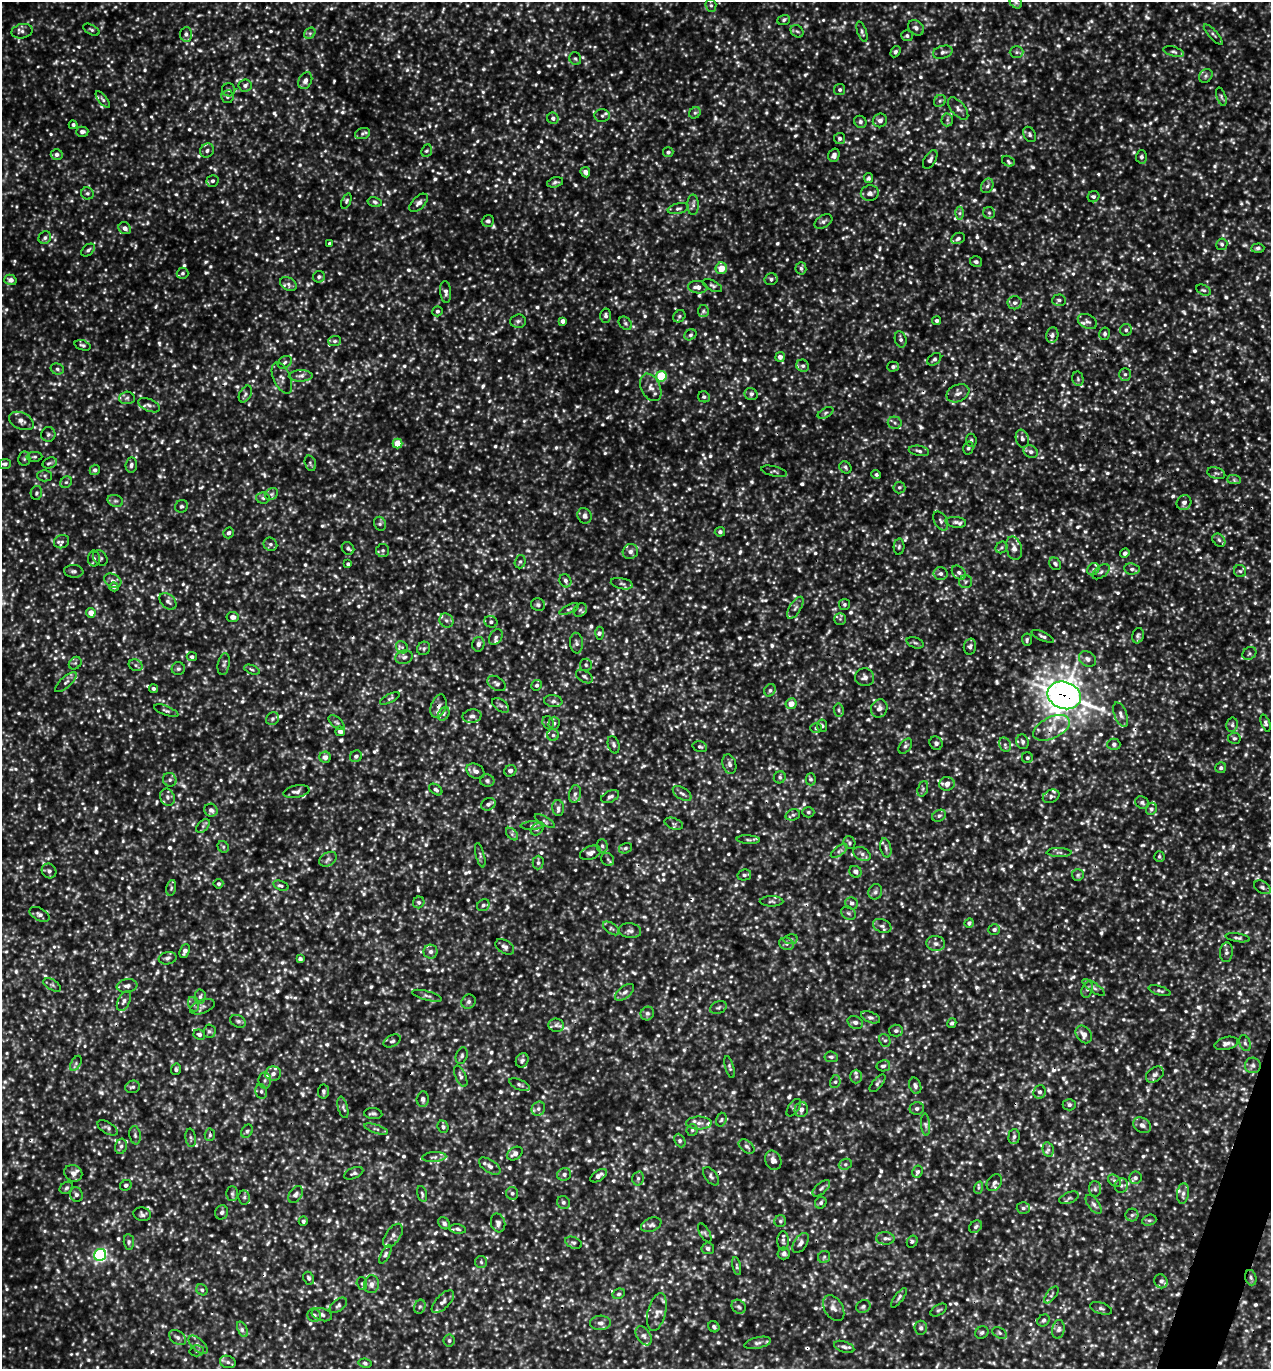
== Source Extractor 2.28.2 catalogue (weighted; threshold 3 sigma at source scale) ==
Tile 6 of 4 x 4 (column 2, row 2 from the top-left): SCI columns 1565-2833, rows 2762-4128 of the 5510 x 5499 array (HDU 1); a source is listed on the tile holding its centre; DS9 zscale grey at full resolution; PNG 1273 x 1371 px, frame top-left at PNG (2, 2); each listed source drawn as its Kron ellipse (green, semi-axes under 4 px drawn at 4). Shown black and unused: <1% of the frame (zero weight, under 3 of 5 exposures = <1% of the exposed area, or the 3 px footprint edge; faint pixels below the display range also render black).
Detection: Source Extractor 2.28.2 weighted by HDU 2 'WHT'; one run over the whole footprint, this tile lists its part. Background 0.202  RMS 0.043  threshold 0.196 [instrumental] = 3 sigma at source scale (4.5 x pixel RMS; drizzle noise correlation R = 1.50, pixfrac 1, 0.05/0.05 arcsec/px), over >= 5 px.
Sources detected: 1736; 20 too faint to see at this stretch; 12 cosmic-ray / hot-pixel residue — neither listed nor drawn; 36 inside a brighter listed object's ellipse — not listed separately; of the other 1668, all 500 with FLUX_AUTO >= 8.97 (the completeness limit of this list) listed and drawn (1168 fainter detections not listed), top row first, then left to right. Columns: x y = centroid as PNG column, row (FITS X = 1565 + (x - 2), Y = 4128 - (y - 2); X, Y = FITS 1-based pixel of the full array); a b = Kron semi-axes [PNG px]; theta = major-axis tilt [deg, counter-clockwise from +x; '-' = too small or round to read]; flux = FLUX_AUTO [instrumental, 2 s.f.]
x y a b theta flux
1016 2 7 5 -44 9.8
711 5 6 5 - 9.6
784 20 6 5 - 9.6
916 28 9 6 -37 17
91 30 9 4 -29 9
22 31 10 7 12 19
797 31 7 5 -41 10
862 32 10 4 -71 12
310 33 6 5 - 9.6
186 34 7 6 - 15
1213 34 13 3 -48 10
907 36 6 5 - 11
895 52 6 4 58 9.5
943 52 10 6 15 16
1017 52 7 6 - 13
1174 52 10 4 -15 11
575 59 6 6 - 9.5
1206 76 7 6 - 12
305 81 9 6 62 20
245 85 7 6 - 14
229 90 6 6 - 11
840 90 5 5 - 9.7
227 97 6 6 - 9.7
1221 97 9 4 -72 10
103 99 10 4 -50 11
940 101 6 5 - 9.6
958 109 13 6 -50 20
695 113 6 5 - 9.1
602 116 7 6 - 12
553 118 6 5 - 15
880 120 7 6 - 20
947 120 6 6 - 9.9
860 122 6 5 - 12
73 125 4 4 - 11
82 132 6 5 - 14
362 133 8 5 19 11
1030 134 8 6 -60 11
840 138 5 5 - 11
207 151 7 6 - 12
427 151 6 5 - 9.3
668 152 5 5 - 11
57 154 6 5 - 15
834 155 7 5 72 19
1141 157 6 5 - 11
930 160 10 5 61 16
1008 161 6 5 - 9.2
585 172 5 4 - 23
868 178 5 4 - 11
212 181 6 6 - 14
555 182 8 5 15 11
987 186 7 6 - 13
87 193 6 6 - 10
870 193 9 8 - 19
1093 197 6 5 - 11
346 201 8 4 69 9.9
375 202 7 5 -12 10
419 203 11 6 45 18
693 205 10 6 -89 16
678 208 11 5 14 14
960 213 6 4 89 10
989 213 6 6 - 9.2
488 221 6 5 - 14
823 221 10 6 31 14
125 228 6 5 - 22
45 238 6 6 - 13
958 238 7 5 27 13
330 243 3 3 - 9.5
1222 244 6 5 - 9.7
1258 248 6 4 4 11
88 250 8 5 41 11
976 262 6 5 - 12
721 268 6 5 - 63
801 268 6 5 - 11
182 273 6 5 - 9.5
319 277 6 5 - 12
771 279 6 6 - 12
10 280 6 5 - 22
288 284 9 6 -28 16
712 286 10 5 -27 11
698 287 9 6 -7 29
1204 290 8 5 -26 10
446 292 11 5 -85 18
1059 300 7 6 - 13
1015 303 7 6 - 15
437 311 5 5 - 10
703 311 6 5 - 11
606 316 7 5 -88 13
679 316 7 5 48 9.1
518 321 8 6 2 13
563 321 4 4 - 22
937 321 4 4 - 13
1087 321 10 7 -27 14
625 323 7 5 -46 9.6
1126 330 6 6 - 10
1105 334 6 5 - 11
690 335 6 5 - 9.5
1052 335 8 6 79 17
901 339 8 5 -74 13
335 341 6 5 - 11
83 345 8 4 -18 9.8
780 357 5 4 - 23
934 359 8 5 38 11
285 362 7 5 36 10
803 366 6 6 - 12
893 367 5 5 - 11
57 369 7 5 -17 12
1125 374 6 5 - 11
301 376 12 5 1 20
661 376 5 5 - 240
282 378 17 8 -67 25
1078 379 7 5 -77 9.7
651 387 14 9 -64 35
958 393 12 8 24 22
245 394 9 6 61 11
751 394 7 6 - 13
704 397 6 5 - 10
127 398 8 6 3 12
149 405 12 6 -22 18
825 413 8 4 28 9.3
21 421 13 8 -25 27
895 423 7 6 - 13
48 434 7 7 - 11
1022 439 9 6 -73 18
971 440 7 5 -83 9.7
398 444 5 5 - 100
968 448 6 5 - 9.8
919 451 10 5 -10 13
1031 452 7 6 - 14
34 457 8 5 3 9.8
24 459 7 6 - 10
50 463 7 5 19 10
310 463 8 5 -72 9.3
5 464 6 5 - 13
131 465 7 6 - 16
845 467 6 5 - 9.2
95 470 5 5 - 12
774 471 13 5 -13 11
1216 473 9 5 -18 11
876 474 5 4 - 9.4
45 476 7 5 -1 10
1234 480 7 4 -1 10
66 482 6 5 - 9
899 487 6 6 - 9.4
36 493 7 5 77 10
271 494 7 5 36 9.7
263 498 6 5 - 9.7
115 501 8 6 -18 12
1184 503 8 7 - 18
181 506 6 6 - 9.3
584 516 8 7 - 19
941 521 10 6 -60 14
956 522 10 5 -7 13
380 524 7 5 -68 10
720 532 5 5 - 11
229 533 5 5 - 15
1219 540 7 5 -45 13
62 542 8 6 22 14
270 544 7 6 - 12
899 547 8 5 87 9.3
1002 547 6 5 - 9.1
348 548 7 5 -44 11
1014 548 12 7 -76 31
383 550 6 6 - 12
630 552 8 7 - 19
1125 553 5 4 - 11
94 558 8 6 -88 11
100 558 8 6 -53 9.6
520 562 7 5 73 9.7
348 564 4 3 - 9.1
1055 564 7 5 -48 11
1093 569 7 5 46 12
1132 569 8 5 -7 13
74 571 9 6 -5 14
1240 571 6 6 - 10
1101 572 10 6 37 14
959 573 8 6 -46 15
940 574 7 6 - 14
113 581 9 6 -29 18
565 581 7 5 -62 12
966 582 6 6 - 10
622 584 11 5 -13 13
114 587 4 4 - 20
168 601 10 6 -44 16
844 604 5 5 - 10
538 605 7 6 - 11
795 608 12 5 58 19
569 609 10 3 25 9.4
580 610 7 6 - 11
91 613 5 5 - 39
232 617 6 5 - 22
840 619 5 5 - 10
446 620 7 6 - 13
491 622 6 5 - 9.5
600 633 6 4 88 11
1043 636 12 4 -25 12
1138 636 8 5 72 12
496 637 9 6 57 11
1027 640 6 5 - 9.4
576 643 10 6 -85 14
915 643 9 5 -20 10
478 644 7 6 - 17
402 647 6 5 - 9.3
970 647 8 6 75 14
424 648 7 6 - 10
1249 653 7 6 - 11
192 657 5 4 - 10
404 657 9 6 18 15
1087 659 9 7 -38 20
75 663 7 5 44 10
224 664 11 6 80 14
136 665 7 5 -22 9.8
586 665 6 6 - 9.1
178 669 6 6 - 11
252 670 8 4 -21 9.3
584 676 9 5 -32 12
865 677 9 9 - 21
66 682 13 5 42 18
496 683 10 6 -32 14
537 685 5 5 - 9
153 689 4 4 - 11
770 690 6 5 - 11
1064 695 17 13 -20 5000
390 699 11 4 26 9.1
553 701 9 6 -8 13
791 704 6 5 - 44
501 705 10 5 -36 12
438 706 12 7 71 27
879 708 9 8 - 25
839 710 6 5 - 9.2
166 711 13 4 -21 11
444 714 7 5 60 12
1121 715 13 6 -68 19
472 716 9 6 11 18
272 719 7 6 - 11
337 722 9 5 -40 11
548 723 7 5 -70 10
554 723 6 5 - 11
1266 723 9 4 -69 10
1232 725 7 5 79 12
822 726 6 5 - 11
816 728 6 5 - 9.4
1051 728 20 10 26 67
340 731 5 4 - 19
553 735 6 5 - 11
1234 738 6 5 - 9.8
1023 742 7 6 - 14
936 743 7 6 - 13
1114 744 6 6 - 12
614 745 9 5 -73 13
1005 745 7 5 -68 11
905 746 8 5 52 12
700 747 7 5 -17 9.3
356 756 6 5 - 11
325 757 5 5 - 23
1027 758 5 5 - 10
729 764 10 6 -75 17
1221 768 5 5 - 10
475 771 9 7 -28 21
510 771 6 5 - 15
780 777 6 5 - 10
811 779 6 5 - 9.7
170 780 7 6 - 12
487 781 7 6 - 11
947 784 8 6 6 32
923 789 8 5 71 10
436 790 7 5 -34 12
296 792 13 6 10 18
682 793 10 5 -32 15
575 794 9 6 79 15
1051 796 8 6 25 12
167 797 9 7 -67 18
610 797 9 5 25 13
1142 803 7 6 - 13
488 804 7 6 - 15
558 808 8 6 -86 14
1151 809 6 5 - 10
211 810 7 6 - 19
808 812 6 5 - 9
793 815 7 5 18 10
939 816 7 5 29 12
545 821 11 4 -30 9.6
674 824 9 5 -20 11
532 825 11 4 3 12
203 826 8 5 45 10
537 829 7 5 45 10
512 834 7 4 -45 9.3
748 840 11 4 -4 10
849 843 6 5 - 9.2
602 846 6 5 - 11
223 847 6 5 - 9.4
626 848 7 5 17 10
886 848 10 5 -77 13
839 851 10 4 35 13
1059 852 12 4 0 14
590 853 11 6 20 23
862 854 9 6 -29 16
480 855 13 3 -75 10
1159 856 5 5 - 9
328 859 9 6 32 16
608 859 7 6 - 9.2
538 863 7 5 89 12
49 871 8 7 - 14
855 872 6 5 - 13
744 875 7 5 13 10
1078 875 6 6 - 10
218 884 5 4 - 9.2
281 886 8 4 -20 9.9
1262 887 9 6 -30 11
171 888 8 4 77 9.6
875 892 8 7 - 14
771 901 12 5 0 11
419 902 6 5 - 11
852 903 6 6 - 13
483 905 6 5 - 11
848 913 8 6 -32 12
40 914 11 6 -29 18
969 923 5 4 - 9.3
882 926 9 6 -23 16
611 928 9 5 -35 12
994 929 6 5 - 12
630 931 11 7 -7 18
1238 938 12 4 -9 11
791 939 7 5 11 9.4
786 944 7 6 - 14
936 944 9 7 -3 22
505 947 10 6 -34 19
185 951 7 4 69 18
430 952 7 7 - 17
1226 952 10 6 86 14
168 958 9 6 11 13
300 959 4 4 - 13
52 985 10 5 -30 12
127 986 10 6 8 17
1094 988 13 4 -34 16
1087 989 8 5 73 12
1160 991 11 4 -17 11
625 992 11 6 38 18
427 996 15 4 -15 14
200 997 7 5 87 11
124 1001 10 6 64 18
468 1002 7 6 - 13
193 1004 7 5 -73 13
202 1007 13 6 21 17
718 1008 9 6 23 11
647 1013 7 6 - 12
871 1017 10 5 -22 13
238 1021 8 6 -26 12
855 1022 8 6 -26 15
952 1023 5 4 - 9
556 1025 8 6 -5 17
210 1031 7 6 - 9.7
896 1031 7 6 - 11
1084 1034 9 7 -54 31
199 1035 6 5 - 14
885 1040 6 5 - 9.7
392 1041 9 5 27 13
1226 1043 12 6 14 20
1245 1043 8 5 -68 11
462 1056 8 5 70 11
831 1057 7 5 -5 11
522 1060 7 6 - 15
76 1063 8 4 60 9.7
1253 1065 8 7 - 16
883 1066 7 5 12 11
729 1067 11 4 -73 9.3
176 1069 6 5 - 11
273 1074 8 7 - 22
1155 1074 10 7 37 16
461 1076 11 5 -65 14
856 1076 7 6 - 12
265 1080 8 6 88 17
835 1082 6 5 - 9.7
877 1083 10 5 49 10
519 1085 11 5 -23 11
915 1086 8 6 -68 15
133 1087 7 6 - 11
261 1091 7 6 - 13
323 1092 7 5 84 11
1040 1092 7 6 - 14
423 1099 8 6 83 15
1069 1105 6 6 - 12
343 1107 11 5 -76 13
794 1108 10 5 54 11
917 1108 7 6 - 14
538 1109 7 6 - 14
801 1109 7 6 - 22
373 1114 9 5 -6 12
721 1120 7 5 72 9.6
699 1123 13 6 0 25
926 1125 11 4 -85 13
1142 1125 9 7 -30 21
443 1127 6 5 - 9.5
108 1128 11 5 -31 14
376 1129 12 4 -18 12
692 1130 6 5 - 9.1
247 1131 7 5 57 9.1
135 1135 9 5 -81 11
210 1135 6 5 - 9.4
1014 1137 7 5 85 12
191 1138 9 5 -81 10
680 1140 7 5 -64 10
121 1146 7 6 - 12
747 1147 9 6 -39 14
1048 1149 7 5 -78 13
515 1154 8 6 34 21
434 1157 12 5 5 14
773 1160 10 8 -69 27
845 1164 7 5 22 10
490 1166 12 6 -34 19
918 1172 6 5 - 12
73 1173 9 8 - 21
354 1173 10 5 22 11
564 1174 7 6 - 13
599 1176 9 5 33 20
711 1176 10 6 -51 13
638 1178 7 5 75 11
1135 1178 6 6 - 13
1114 1181 7 5 -40 11
994 1183 9 6 51 16
126 1185 6 5 - 11
1121 1185 7 6 - 12
66 1188 7 5 34 9.7
821 1188 10 5 42 12
978 1188 6 4 72 10
1095 1189 7 6 - 11
512 1193 6 6 - 12
1183 1193 10 6 83 17
76 1194 7 6 - 13
232 1194 7 5 -90 11
422 1194 8 4 -74 9.1
296 1195 9 6 59 15
244 1197 7 5 -81 11
1069 1198 10 5 22 12
563 1202 7 6 - 11
821 1203 6 5 - 11
1094 1204 11 5 -53 16
1023 1208 6 5 - 12
222 1212 7 6 - 13
142 1214 9 7 -10 13
1132 1215 6 6 - 11
1149 1220 7 5 18 9.5
303 1221 5 4 - 11
780 1221 6 6 - 9.1
444 1223 6 5 - 11
498 1223 9 7 -75 16
651 1225 11 6 22 17
976 1227 7 5 46 11
458 1229 8 4 -8 9.4
705 1233 10 5 -61 10
393 1236 13 7 55 22
885 1238 9 6 -2 17
783 1241 10 5 -89 13
129 1242 8 5 -83 10
912 1242 6 5 - 9.6
573 1243 9 5 -23 12
801 1243 11 6 56 20
708 1248 6 6 - 12
784 1253 6 6 - 13
386 1254 10 4 61 12
100 1255 6 6 - 810
824 1257 6 6 - 9.1
481 1262 6 6 - 9.3
737 1266 9 4 -79 9
309 1278 7 5 -65 9.9
1251 1278 8 5 -73 11
1161 1281 7 6 - 16
362 1284 6 5 - 9.4
371 1284 9 7 78 22
202 1290 6 5 - 9.3
619 1294 6 5 - 9
1051 1295 10 5 53 10
899 1298 12 4 53 11
443 1302 14 7 45 20
338 1305 10 5 39 12
863 1306 7 6 - 12
420 1307 7 5 67 9.9
739 1307 8 6 -41 13
834 1308 14 9 -59 28
1101 1308 11 5 -18 13
939 1310 9 5 32 9.5
657 1312 19 9 76 41
314 1315 7 6 - 16
322 1315 10 6 -18 14
1043 1320 7 5 42 11
601 1323 10 7 2 20
714 1327 6 5 - 10
921 1328 7 6 - 13
242 1329 8 4 -67 13
1058 1329 9 6 82 18
982 1333 7 5 30 11
1000 1333 8 5 -27 10
644 1336 10 6 -56 18
177 1337 9 6 -38 15
449 1341 6 5 - 9.9
758 1343 14 5 13 18
198 1345 12 6 -44 19
844 1347 10 5 -19 15
196 1351 7 5 -1 11
228 1362 8 6 -18 13
365 1363 6 4 -11 9.7
Overlapping masked pixels (flux is a lower limit): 3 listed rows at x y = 1125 374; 1064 695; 438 706
Isophote crosses this tile's border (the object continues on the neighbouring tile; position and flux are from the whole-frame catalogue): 1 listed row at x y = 1016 2
Unlisted compact peaks at least as high as the median listed source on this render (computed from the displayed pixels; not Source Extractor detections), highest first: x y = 1198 1007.